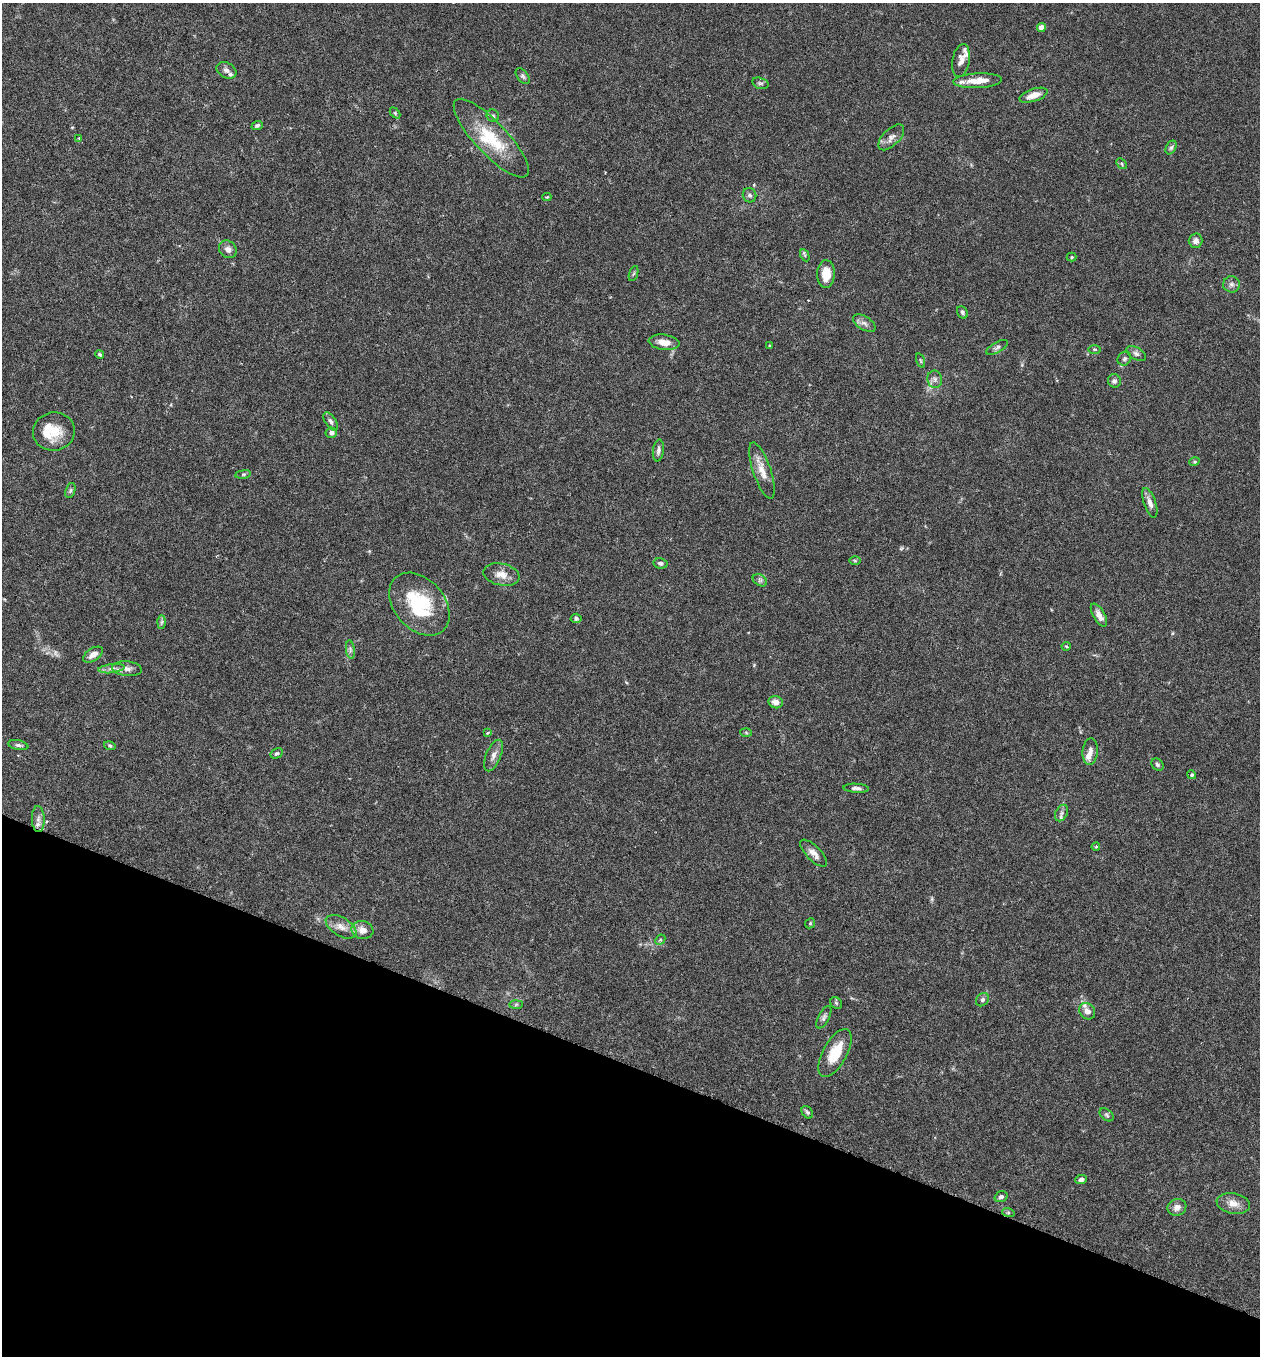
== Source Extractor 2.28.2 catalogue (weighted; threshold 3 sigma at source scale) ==
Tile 15 of 4 x 4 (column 3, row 4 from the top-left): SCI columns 2709-3966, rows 28-1381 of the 5545 x 5468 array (HDU 1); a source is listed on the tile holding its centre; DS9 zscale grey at full resolution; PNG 1262 x 1358 px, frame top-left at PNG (2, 3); each listed source drawn as its Kron ellipse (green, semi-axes under 4 px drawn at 4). Shown black and unused: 21% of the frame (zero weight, under 3 of 6 exposures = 3% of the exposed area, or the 3 px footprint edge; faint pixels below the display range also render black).
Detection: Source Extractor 2.28.2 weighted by HDU 2 'WHT'; one run over the whole footprint, this tile lists its part. Background 0.0167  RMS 0.0019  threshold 0.00797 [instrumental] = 3 sigma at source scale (4.09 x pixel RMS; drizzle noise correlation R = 1.36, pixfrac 0.8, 0.05/0.05 arcsec/px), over >= 5 px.
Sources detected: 97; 7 inside a brighter listed object's ellipse — not listed separately; the other 90 listed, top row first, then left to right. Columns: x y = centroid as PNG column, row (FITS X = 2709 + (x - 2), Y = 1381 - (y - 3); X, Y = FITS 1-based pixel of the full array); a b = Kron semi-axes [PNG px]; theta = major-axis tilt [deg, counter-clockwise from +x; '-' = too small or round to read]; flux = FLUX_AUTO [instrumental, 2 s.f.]
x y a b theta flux
1041 27 4 4 - 1.9
961 61 17 8 80 1.2
226 70 10 7 -30 0.74
523 76 9 5 -53 0.4
978 81 24 7 3 2.5
760 83 8 5 -17 0.38
1033 95 15 6 18 1.9
395 113 6 4 -46 0.24
493 116 6 6 - 0.39
257 125 6 4 22 0.32
891 137 16 8 45 1.1
79 138 4 3 - 0.22
491 138 52 16 -47 7.9
1171 147 7 5 62 0.37
1121 164 6 4 -47 0.24
749 195 7 6 - 0.51
547 197 4 3 - 0.25
1196 241 7 7 - 0.83
228 249 9 8 - 0.9
805 255 6 4 -63 0.27
1072 257 5 4 - 0.2
634 274 8 3 71 0.28
826 274 14 8 88 2.6
1231 284 8 8 - 0.68
962 312 7 5 -59 0.39
864 323 12 6 -31 0.79
664 342 15 7 -8 1.9
769 345 4 3 - 0.14
997 347 12 5 29 0.49
1095 349 6 3 -1 0.25
1136 353 10 6 -32 0.56
100 355 4 4 - 0.28
1124 359 7 6 - 0.42
921 361 7 3 -71 0.2
935 379 9 7 -81 0.69
1114 381 7 6 - 0.47
331 421 10 5 -57 0.56
54 432 21 19 10 3.9
331 433 6 5 - 0.66
658 450 11 5 82 0.58
1194 462 5 3 - 0.2
762 471 29 9 -71 2.3
243 474 8 4 8 0.29
70 490 8 5 71 0.36
1150 503 15 6 -71 1
855 561 6 4 -1 0.22
660 563 7 5 -9 0.48
501 574 18 11 -12 1.9
760 580 7 5 -32 0.45
419 604 35 25 -48 11
1099 615 13 6 -60 1.3
576 618 5 5 - 0.37
162 622 7 4 88 0.31
1066 646 4 4 - 0.2
350 650 9 4 -82 0.49
93 655 11 6 33 1.2
112 668 13 4 7 0.78
127 669 15 7 -6 0.97
776 702 7 6 - 1.2
487 733 4 4 - 0.19
746 733 6 4 -3 0.21
18 745 10 5 -12 0.44
110 746 6 4 -17 0.25
1090 752 13 7 84 1
277 753 6 4 28 0.35
493 756 17 7 68 1
1157 765 7 5 -46 0.41
1192 775 4 4 - 0.29
856 788 13 4 -4 0.62
1062 813 9 6 62 0.58
38 819 13 6 -88 0.87
1096 847 4 3 - 0.23
814 853 17 7 -45 1.3
810 923 5 4 - 0.2
341 927 17 9 -31 1.6
362 930 11 9 -11 1.4
660 940 6 4 45 0.26
982 1000 7 6 - 0.43
836 1003 6 5 - 0.26
516 1004 7 4 2 0.3
1087 1011 9 7 -49 1.2
824 1017 12 5 62 0.54
835 1053 26 12 62 4.8
807 1112 7 5 -52 0.33
1106 1115 8 5 -42 0.36
1081 1180 6 4 6 0.51
1001 1197 6 5 - 0.46
1233 1203 17 10 -11 1.8
1177 1207 9 8 - 1
1008 1212 6 4 -19 0.26